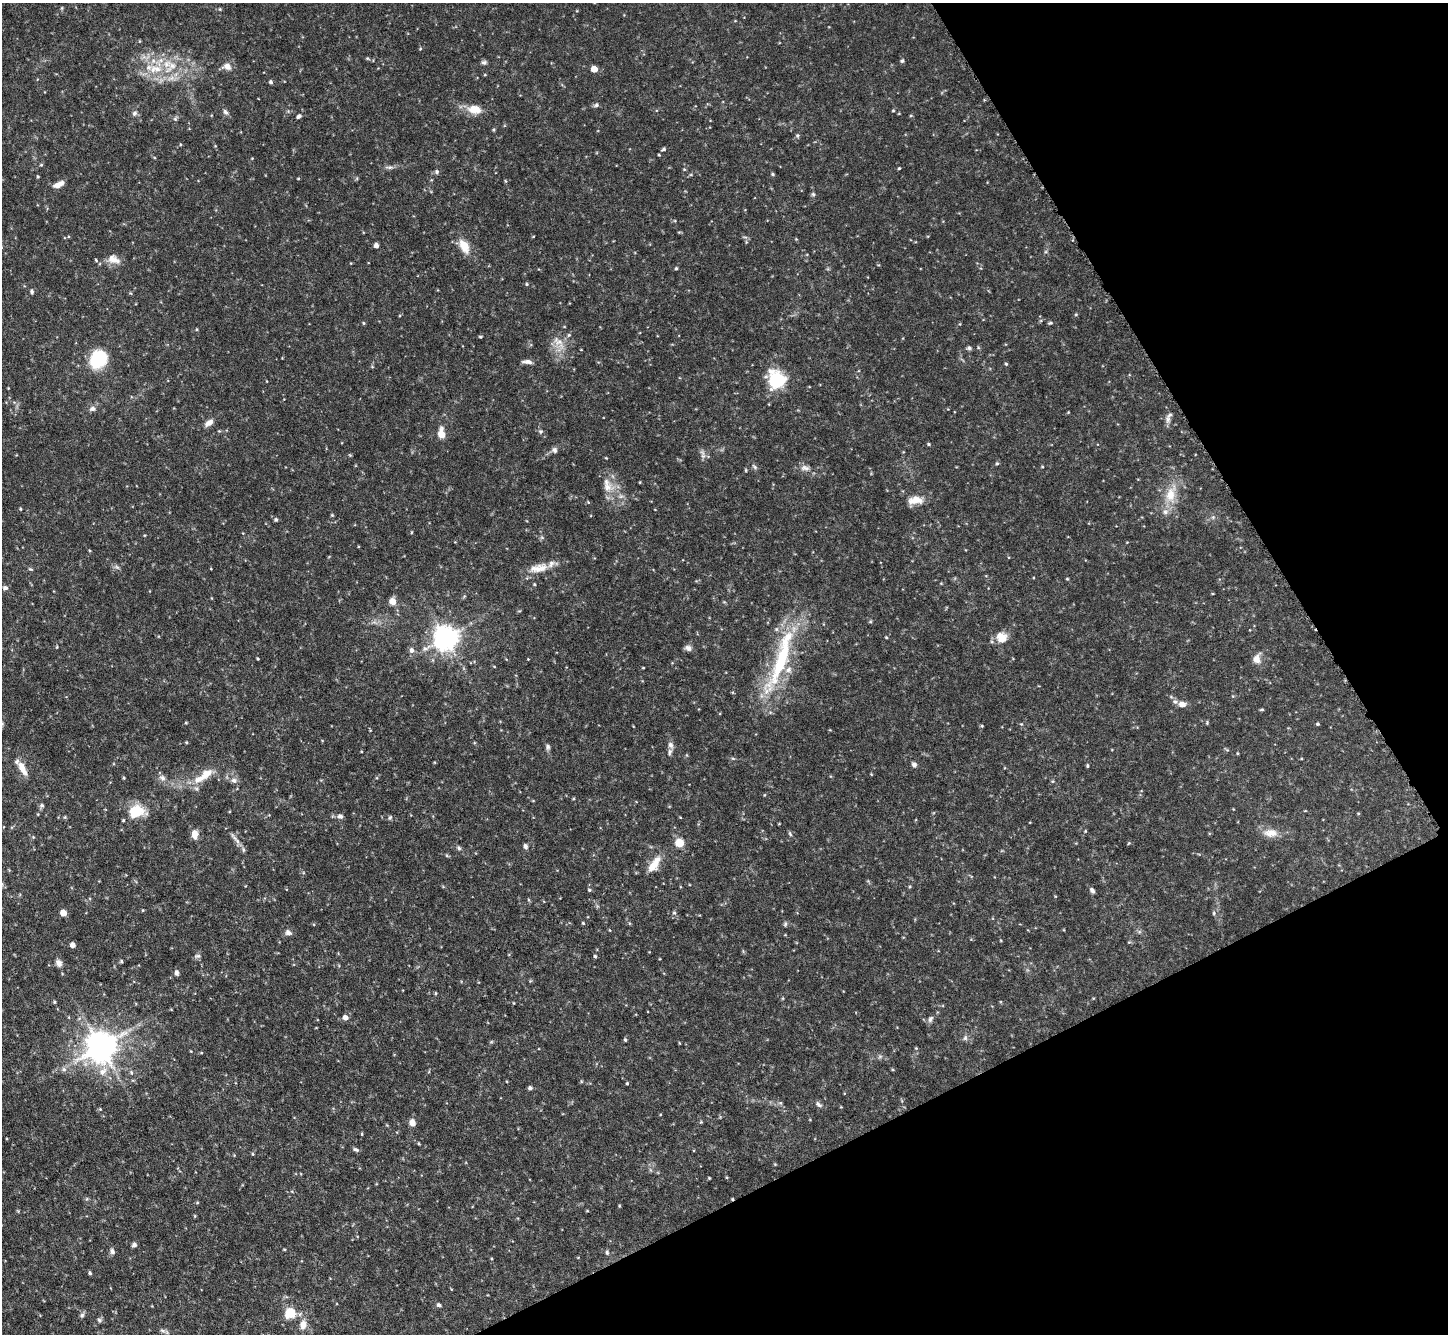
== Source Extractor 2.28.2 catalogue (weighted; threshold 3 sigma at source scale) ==
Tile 12 of 4 x 4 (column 4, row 3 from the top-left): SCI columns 4345-5790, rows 1630-2961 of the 5793 x 5783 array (HDU 1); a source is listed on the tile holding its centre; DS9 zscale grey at full resolution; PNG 1450 x 1336 px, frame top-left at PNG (2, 3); no overlay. Shown black and unused: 24% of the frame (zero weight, under 4 of 8 exposures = <1% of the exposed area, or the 3 px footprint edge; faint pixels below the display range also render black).
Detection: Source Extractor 2.28.2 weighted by HDU 2 'WHT'; one run over the whole footprint, this tile lists its part. Background 0.112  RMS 0.0044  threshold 0.0178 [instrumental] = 3 sigma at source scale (4.09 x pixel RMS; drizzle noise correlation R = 1.36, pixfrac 0.8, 0.05/0.05 arcsec/px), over >= 5 px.
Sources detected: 216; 1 cosmic-ray / hot-pixel residue — not listed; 11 inside a brighter listed object's ellipse — not listed separately; the other 204 listed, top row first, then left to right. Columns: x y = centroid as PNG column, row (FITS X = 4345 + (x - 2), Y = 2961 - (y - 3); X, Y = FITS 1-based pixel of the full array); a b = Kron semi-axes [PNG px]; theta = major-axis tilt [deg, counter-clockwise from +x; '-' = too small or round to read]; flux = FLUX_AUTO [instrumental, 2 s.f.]
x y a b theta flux
62 8 5 4 - 0.47
220 9 5 4 - 0.48
420 49 5 3 - 0.37
367 58 5 4 - 0.47
902 61 5 4 - 0.71
484 62 7 6 - 0.95
227 66 11 8 -7 3
156 69 22 11 3 9.6
594 69 5 4 - 6.9
485 75 5 3 - 0.35
171 78 15 7 7 3.4
271 82 5 4 - 0.69
596 105 8 5 23 0.88
474 109 18 11 -9 5.7
893 110 4 4 - 0.4
225 112 9 6 -56 1.2
134 113 8 6 84 1.2
299 116 7 5 36 0.96
175 119 6 5 - 0.73
494 130 5 3 - 0.45
797 135 6 5 - 0.71
663 149 6 4 18 0.7
659 155 3 2 - 0.35
252 158 5 3 - 0.3
41 165 4 4 - 0.44
389 167 11 5 -6 1.3
899 168 3 3 - 0.41
684 169 5 4 - 0.42
437 172 5 5 - 0.82
772 174 5 4 - 0.47
38 176 4 3 - 0.49
298 179 4 3 - 0.32
505 181 5 3 - 0.39
58 184 14 6 24 2.8
813 194 6 5 - 0.7
796 239 4 4 - 0.32
376 245 4 4 - 2.4
464 246 19 10 -63 6.2
114 259 18 11 -24 3.8
96 260 5 4 - 0.47
676 268 4 3 - 0.54
527 284 5 4 - 0.49
32 291 6 4 -78 0.78
1076 314 5 4 - 0.41
363 323 5 3 - 0.41
1050 323 6 4 2 0.6
196 329 5 3 - 0.38
569 335 5 4 - 0.62
480 337 4 4 - 0.44
559 343 25 11 -52 5.5
978 347 5 5 - 0.47
969 348 6 5 - 0.85
98 359 11 9 60 41
527 362 13 5 -5 1.6
1006 364 5 4 - 0.51
777 380 14 13 - 31
266 381 4 2 - 0.26
8 388 2 2 - 0.29
92 409 8 7 - 1.5
1168 419 12 7 -82 2
209 423 12 7 36 2.4
219 431 4 4 - 0.37
540 431 6 6 - 0.86
442 434 10 6 -83 5.4
928 444 5 4 - 0.53
554 450 8 7 - 1.2
703 454 15 5 -78 1.5
997 463 5 4 - 0.53
755 467 9 4 -43 0.84
1042 467 4 3 - 0.36
805 468 14 8 -8 2.4
746 470 5 3 - 0.4
640 482 4 3 - 0.28
608 485 24 14 -63 7.1
1171 494 29 15 76 10
915 500 20 10 4 5.2
20 509 4 3 - 0.42
332 515 5 4 - 0.44
1213 517 6 4 45 0.74
276 520 5 5 - 0.78
542 538 6 4 -19 0.65
117 567 8 5 -25 1
538 568 29 11 11 6.5
30 569 6 4 -20 0.56
1067 579 4 4 - 0.37
534 584 4 4 - 0.41
5 588 6 5 - 1.2
392 601 9 8 - 2.9
870 622 5 3 - 0.44
776 629 6 5 - 0.78
886 637 4 3 - 0.45
446 638 8 8 - 430
1002 638 13 13 - 5.9
57 647 5 3 - 0.37
688 648 9 7 -18 1.7
412 650 7 6 - 1.7
258 659 3 3 - 0.43
528 659 3 3 - 0.25
1257 659 13 9 75 3.2
781 662 97 17 67 40
643 668 3 2 - 0.31
1182 704 10 7 -7 2.6
1262 710 6 3 8 0.45
186 723 4 3 - 0.38
1207 723 6 4 80 0.45
2 724 6 4 88 0.6
1021 724 5 4 - 0.43
1318 724 4 4 - 0.55
633 726 4 2 - 0.28
982 726 5 3 - 0.42
186 742 4 4 - 0.39
671 745 9 7 -65 1.6
547 747 8 6 -76 1
1227 750 6 4 -19 0.5
1237 753 5 3 - 0.35
733 758 6 4 -2 0.56
914 764 6 5 - 1.3
1087 766 5 4 - 0.47
22 768 21 7 -60 4.9
206 774 17 10 37 5.7
871 774 4 3 - 0.31
124 778 4 4 - 0.42
162 778 10 8 -41 1.9
234 780 10 7 -14 1.8
1053 781 5 3 - 0.42
573 799 4 3 - 0.37
42 805 6 6 - 0.87
136 812 18 14 9 12
1358 813 5 3 - 0.35
340 816 8 6 -10 1.2
65 817 5 4 - 0.47
390 818 7 5 50 0.64
1085 831 5 3 - 0.38
1270 833 20 11 0 5
195 834 9 6 90 4.6
790 834 8 4 -63 0.68
33 837 4 4 - 0.44
235 838 18 5 -53 2.4
679 843 5 5 - 18
525 846 7 5 -67 1
459 848 8 5 -41 0.89
447 856 6 4 -20 0.5
654 864 23 9 55 6.1
909 887 5 3 - 0.42
589 890 5 4 - 0.56
1092 890 7 5 -55 1.3
143 910 4 4 - 0.4
63 913 5 4 - 5.7
674 913 6 5 - 0.74
1214 913 5 5 - 0.59
583 923 4 4 - 0.43
785 924 6 5 - 0.74
609 930 4 3 - 0.29
288 932 9 7 -26 1.5
1129 942 5 4 - 0.43
72 945 4 4 - 2.6
197 956 10 5 6 1.1
595 956 4 3 - 0.66
121 961 4 4 - 0.63
59 963 9 8 - 1.9
176 973 7 5 -82 1.2
436 993 4 4 - 0.43
783 998 5 3 - 0.36
54 1002 4 4 - 0.49
514 1003 4 3 - 0.29
345 1017 6 6 - 2.2
930 1019 9 6 64 1.3
965 1038 8 6 75 1.1
625 1040 4 4 - 0.55
491 1042 6 3 19 0.46
679 1043 5 3 - 0.3
101 1046 9 9 - 800
916 1048 4 4 - 0.36
191 1051 3 3 - 0.31
880 1056 7 4 1 0.8
64 1069 7 7 - 1.3
103 1071 16 9 48 4.3
131 1072 7 5 -86 0.85
627 1083 4 3 - 0.43
530 1088 5 4 - 1
780 1103 6 5 - 0.68
818 1104 11 6 -37 1.3
100 1109 4 4 - 0.4
701 1122 5 3 - 0.39
412 1123 7 6 - 3.5
362 1134 5 3 - 0.35
356 1149 8 5 -23 0.88
252 1154 5 3 - 0.42
775 1164 4 4 - 0.37
709 1178 4 3 - 0.36
619 1206 5 3 - 0.34
587 1211 4 3 - 0.33
195 1216 4 4 - 0.4
134 1245 6 5 - 1.1
112 1251 7 6 - 1.3
607 1252 7 5 -71 0.7
578 1257 4 3 - 0.26
90 1273 4 4 - 0.72
438 1305 6 5 - 0.88
290 1313 6 5 - 31
82 1315 7 6 - 0.95
99 1320 8 6 -61 0.9
303 1325 11 8 84 3.8
162 1330 10 6 -27 1.2
Isophote crosses this tile's border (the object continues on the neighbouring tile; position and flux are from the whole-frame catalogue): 1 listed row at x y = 2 724